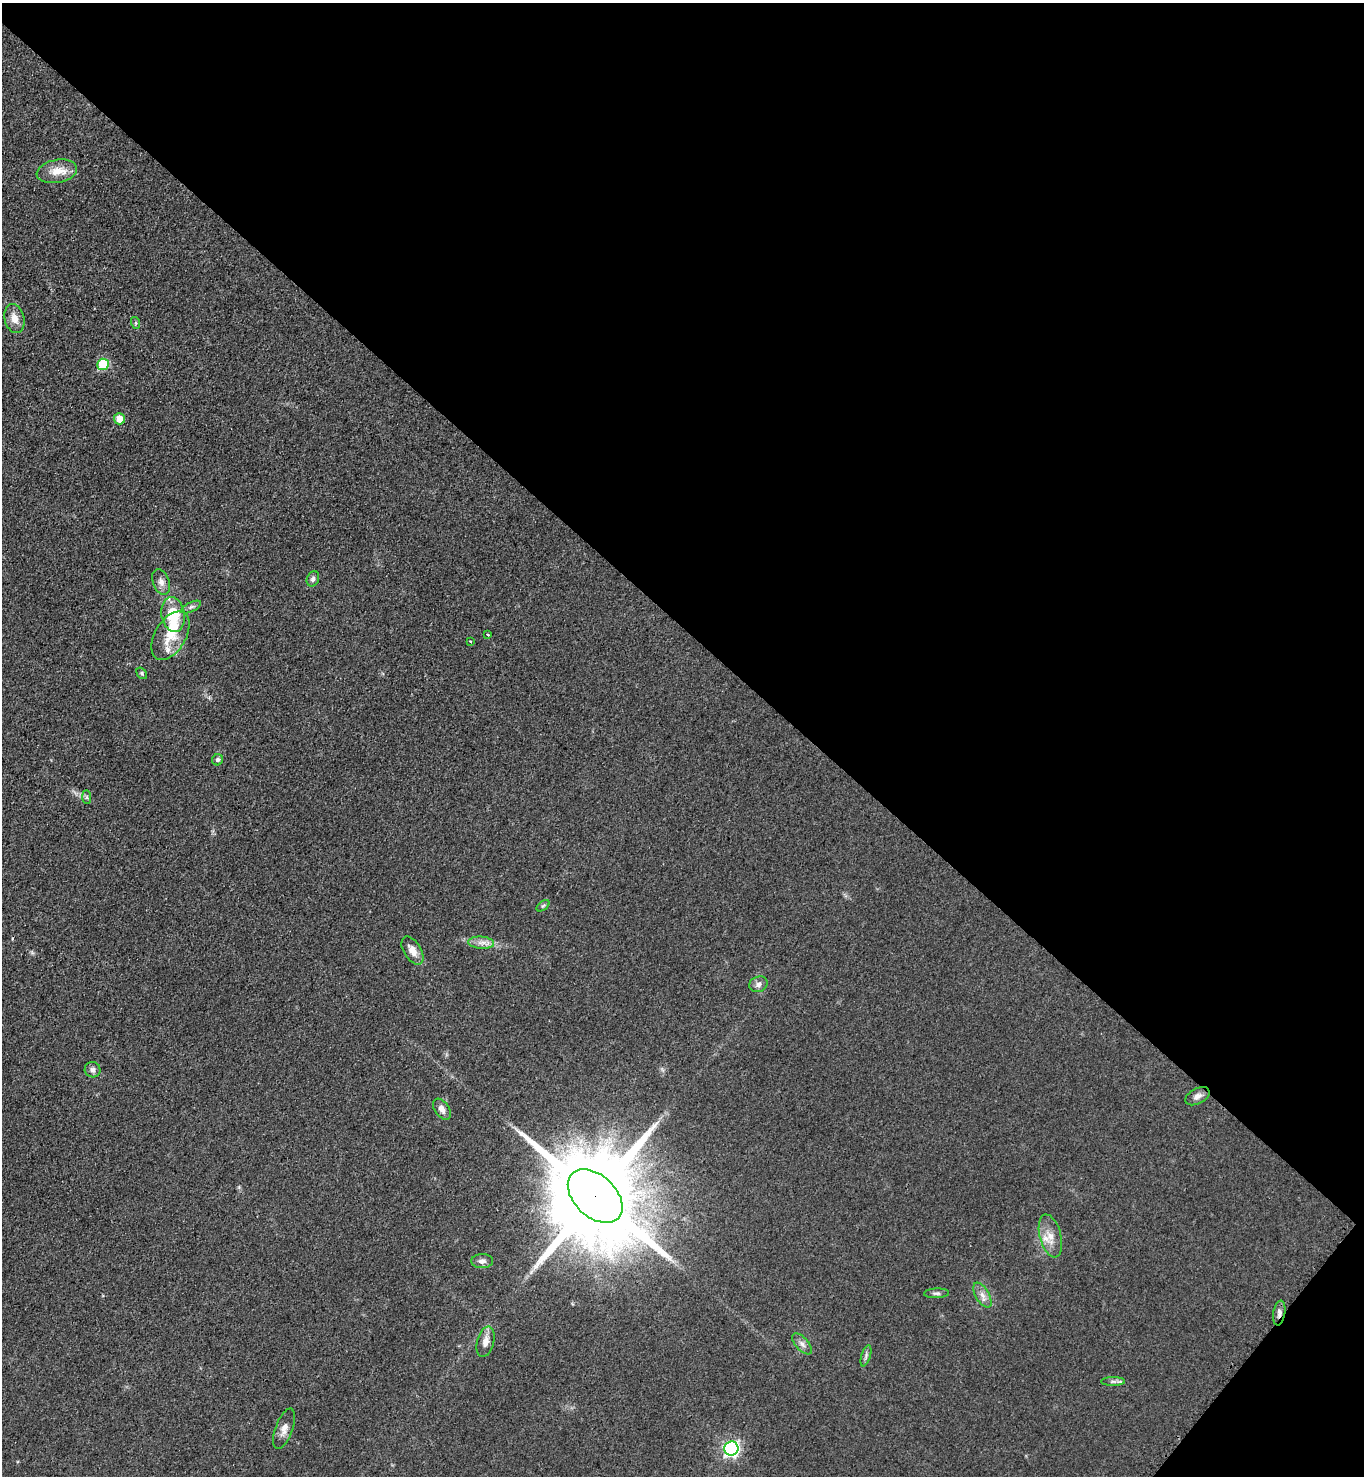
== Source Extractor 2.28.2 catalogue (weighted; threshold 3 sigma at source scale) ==
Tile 8 of 4 x 4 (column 4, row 2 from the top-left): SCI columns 4456-5817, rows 3017-4490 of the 6048 x 6031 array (HDU 1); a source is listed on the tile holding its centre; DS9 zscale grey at full resolution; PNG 1366 x 1478 px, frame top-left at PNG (2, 3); each listed source drawn as its Kron ellipse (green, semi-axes under 4 px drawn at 4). Shown black and unused: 44% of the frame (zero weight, under 3 of 4 exposures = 7% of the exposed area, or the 3 px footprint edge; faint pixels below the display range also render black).
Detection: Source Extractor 2.28.2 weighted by HDU 2 'WHT'; one run over the whole footprint, this tile lists its part. Background 0.0644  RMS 0.0073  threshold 0.0327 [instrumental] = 3 sigma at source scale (4.5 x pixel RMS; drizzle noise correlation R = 1.50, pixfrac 1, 0.05/0.05 arcsec/px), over >= 5 px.
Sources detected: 37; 1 inside a brighter object's white glare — neither listed nor drawn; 2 inside a brighter listed object's ellipse — not listed separately; the other 34 listed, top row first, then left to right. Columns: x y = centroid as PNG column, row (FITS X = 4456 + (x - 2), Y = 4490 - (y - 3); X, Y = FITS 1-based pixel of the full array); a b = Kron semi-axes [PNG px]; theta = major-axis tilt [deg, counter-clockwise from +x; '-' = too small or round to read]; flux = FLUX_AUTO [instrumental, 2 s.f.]
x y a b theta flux
57 171 20 11 10 12
14 319 15 9 -75 7.4
136 323 6 4 -71 1
103 364 6 5 - 32
119 419 5 5 - 9.2
313 579 8 6 65 2.4
161 582 13 8 -69 4.4
191 607 11 4 26 2
173 615 17 11 -81 27
488 635 3 3 - 1
170 636 27 15 59 19
470 642 3 3 - 4.5
142 673 6 4 -50 1.2
218 760 6 5 - 1.8
87 797 7 4 -89 1.3
543 906 7 4 36 1.3
481 943 13 6 -4 4.7
412 951 15 8 -59 6.8
758 984 9 7 23 3.7
93 1070 8 7 - 3
1197 1096 13 7 28 4.2
442 1109 12 7 -55 4.5
595 1196 32 21 -43 20000
1050 1236 22 10 -75 9.4
482 1261 11 7 0 3.2
936 1293 12 5 2 2
982 1295 14 7 -60 4.6
1279 1313 12 6 81 3.4
486 1342 15 8 76 5.6
802 1344 13 6 -48 3.5
866 1356 11 4 73 2
1113 1381 12 4 0 2.1
284 1429 21 8 70 6.1
731 1449 7 7 - 190
Overlapping masked pixels (flux is a lower limit): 2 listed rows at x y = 595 1196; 1279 1313